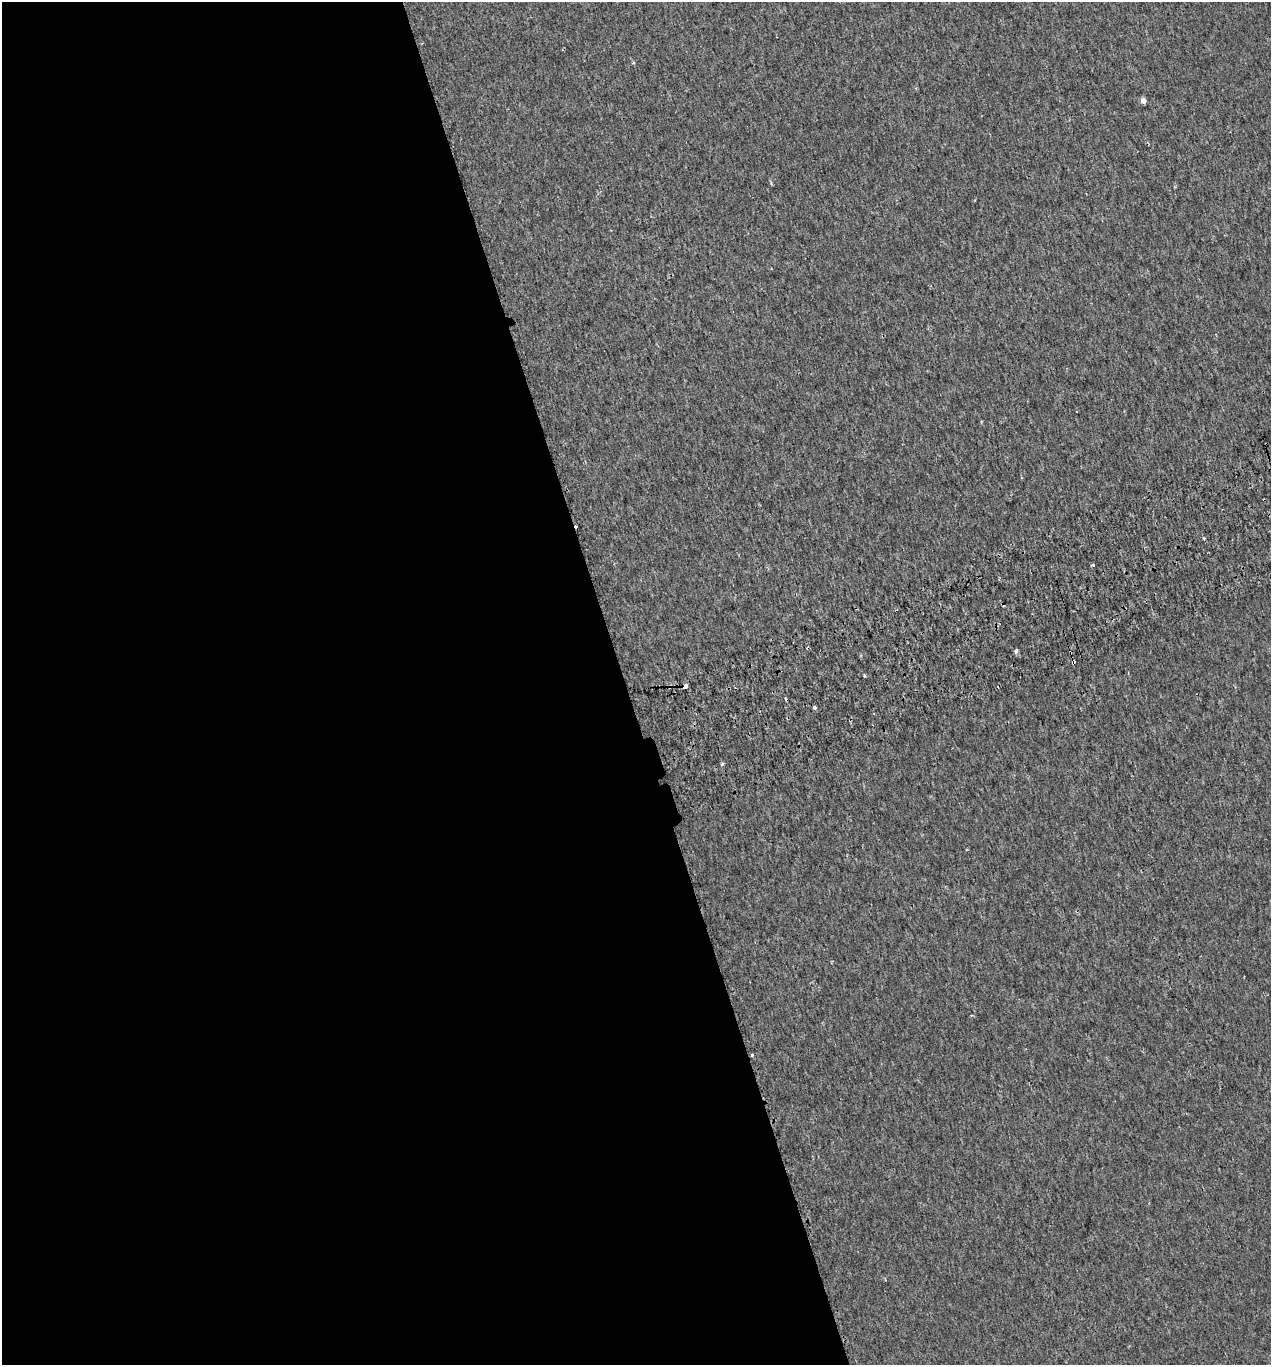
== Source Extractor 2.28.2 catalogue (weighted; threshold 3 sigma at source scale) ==
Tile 9 of 4 x 4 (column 1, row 3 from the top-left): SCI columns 99-1367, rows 1412-2774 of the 5327 x 5546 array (HDU 1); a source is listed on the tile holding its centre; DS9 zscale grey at full resolution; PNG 1273 x 1367 px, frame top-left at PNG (2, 2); no overlay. Shown black and unused: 49% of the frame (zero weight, under 2 of 3 exposures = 3% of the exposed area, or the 3 px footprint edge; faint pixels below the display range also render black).
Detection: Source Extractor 2.28.2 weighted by HDU 2 'WHT'; one run over the whole footprint, this tile lists its part. Background 0.00186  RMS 0.0036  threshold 0.0163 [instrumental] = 3 sigma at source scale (4.5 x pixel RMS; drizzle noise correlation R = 1.50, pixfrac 1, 0.0396/0.0396 arcsec/px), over >= 5 px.
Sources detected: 12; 5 cosmic-ray / hot-pixel residue — not listed; the other 7 listed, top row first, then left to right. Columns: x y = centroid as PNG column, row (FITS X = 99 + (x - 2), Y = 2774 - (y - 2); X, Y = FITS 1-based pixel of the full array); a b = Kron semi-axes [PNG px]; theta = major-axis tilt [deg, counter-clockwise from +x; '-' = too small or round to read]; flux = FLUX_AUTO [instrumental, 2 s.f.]
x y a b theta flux
1143 101 4 4 - 2.3
1016 651 3 3 - 2.1
864 676 3 3 - 1.7
686 686 4 3 - 16
815 708 3 3 - 1.2
722 764 4 3 - 0.6
752 1055 3 3 - 1.7
Overlapping masked pixels (flux is a lower limit): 2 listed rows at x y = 686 686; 752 1055